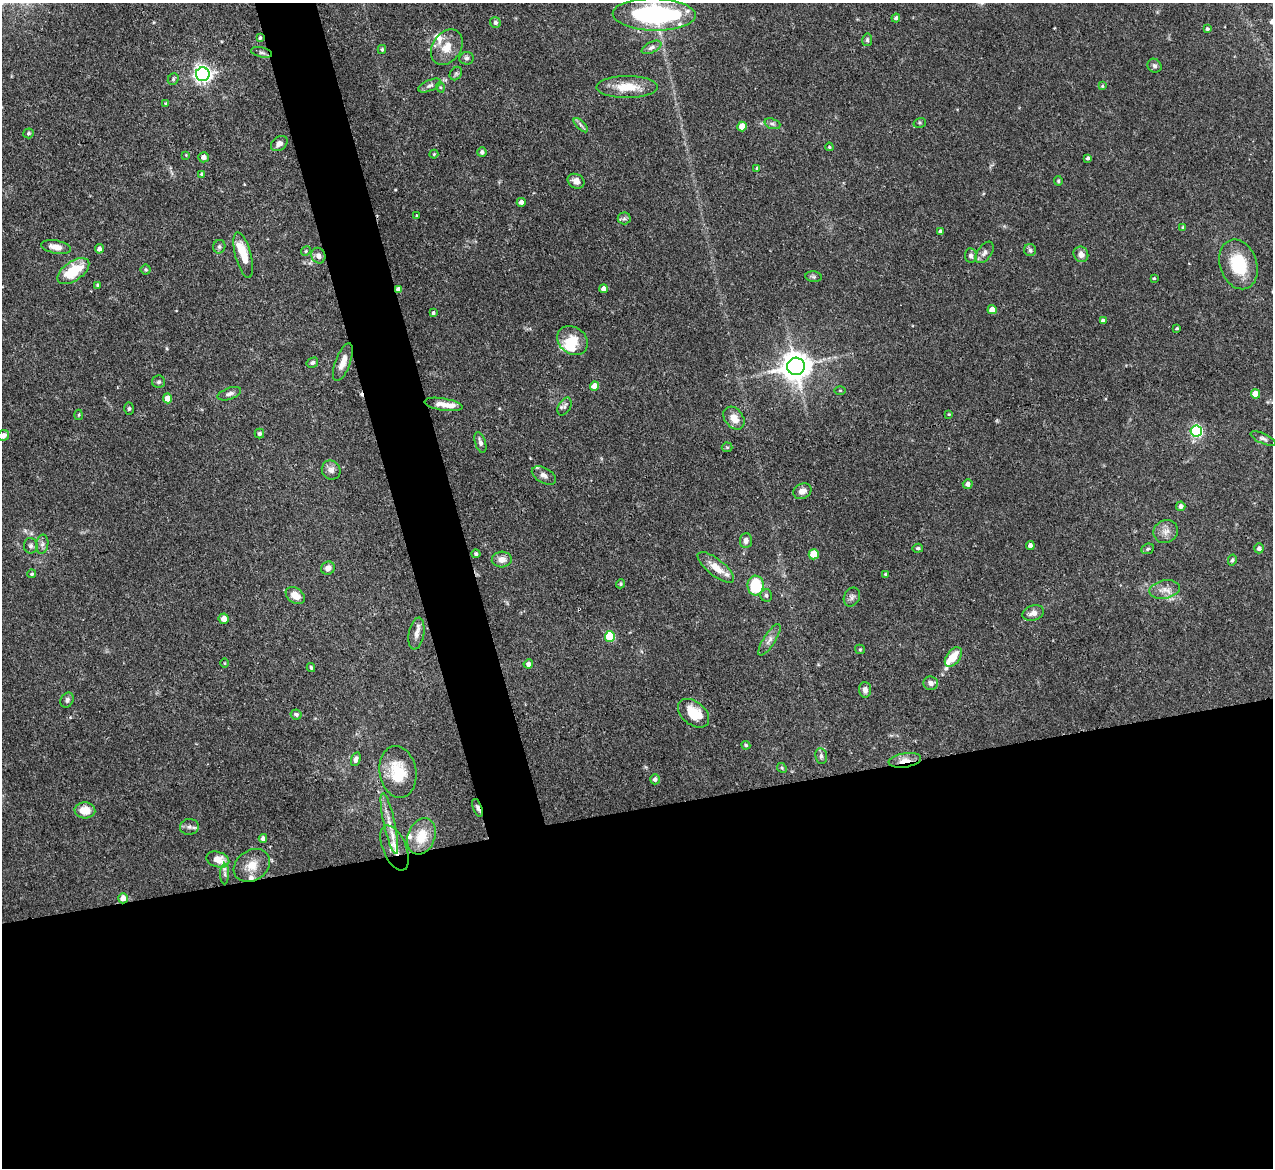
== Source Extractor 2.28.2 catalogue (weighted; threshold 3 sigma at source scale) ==
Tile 15 of 4 x 4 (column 3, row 4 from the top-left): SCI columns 2543-3813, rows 260-1425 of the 5085 x 5067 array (HDU 1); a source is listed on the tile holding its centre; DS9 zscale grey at full resolution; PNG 1275 x 1170 px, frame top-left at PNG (2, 3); each listed source drawn as its Kron ellipse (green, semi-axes under 4 px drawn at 4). Shown black and unused: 34% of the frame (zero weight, under 3 of 4 exposures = <1% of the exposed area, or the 3 px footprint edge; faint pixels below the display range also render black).
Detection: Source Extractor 2.28.2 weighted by HDU 2 'WHT'; one run over the whole footprint, this tile lists its part. Background 0.0807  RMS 0.0035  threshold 0.0159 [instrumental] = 3 sigma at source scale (4.5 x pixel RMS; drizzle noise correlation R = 1.50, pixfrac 1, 0.05/0.05 arcsec/px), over >= 5 px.
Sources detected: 155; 1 cosmic-ray / hot-pixel residue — neither listed nor drawn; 9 inside a brighter listed object's ellipse — not listed separately; the other 145 listed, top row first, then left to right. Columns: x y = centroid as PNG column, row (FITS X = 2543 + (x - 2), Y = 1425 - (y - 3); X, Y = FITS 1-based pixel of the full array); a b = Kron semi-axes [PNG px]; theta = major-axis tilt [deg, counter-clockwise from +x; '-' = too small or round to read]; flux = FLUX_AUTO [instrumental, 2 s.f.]
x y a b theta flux
654 14 41 16 -1 61
896 18 4 4 - 0.79
495 23 6 5 - 0.79
1207 29 3 3 - 0.58
260 38 4 3 - 0.59
867 40 6 5 - 0.65
447 47 19 14 55 5.5
652 47 10 5 26 1.2
382 49 4 3 - 0.53
262 52 11 5 -13 0.95
467 58 7 6 - 0.92
1154 66 7 6 - 0.91
456 73 7 5 54 0.72
203 74 7 7 - 140
173 79 6 5 - 0.62
430 85 12 5 23 1.2
1102 86 4 4 - 0.4
440 87 5 3 - 0.34
627 87 30 11 0 8
166 103 4 3 - 0.38
920 123 6 5 - 0.55
772 124 8 5 -19 0.85
581 125 9 3 -45 0.79
742 126 5 4 - 5.6
28 133 5 5 - 0.53
279 144 9 6 38 1.8
829 147 4 3 - 0.37
482 152 5 4 - 1.1
434 154 4 4 - 0.39
186 155 4 4 - 0.33
203 157 5 5 - 1.8
1088 158 3 3 - 0.74
757 168 4 4 - 0.41
201 174 4 3 - 0.43
576 181 9 7 -27 2.2
1058 181 5 4 - 0.51
521 202 4 4 - 1.6
417 215 3 2 - 0.29
624 218 6 6 - 0.86
1183 227 4 3 - 0.35
940 231 4 4 - 0.94
56 247 15 6 -11 3.3
219 247 7 6 - 0.76
99 249 5 4 - 1.3
1030 250 6 6 - 0.8
306 251 5 4 - 0.49
984 252 12 7 55 1.5
1081 254 8 7 - 1.9
243 255 24 8 -75 6.3
318 256 8 7 - 1.8
971 256 7 6 - 1.2
1238 264 25 18 -71 16
146 270 5 5 - 0.57
73 271 18 9 35 12
814 277 8 5 -7 0.72
1154 278 3 3 - 0.37
98 285 4 3 - 0.57
398 289 4 4 - 1.7
603 289 4 4 - 1.8
992 310 4 4 - 4.1
433 313 3 3 - 0.7
1103 321 4 4 - 1.7
1177 328 3 3 - 0.47
573 341 16 13 -38 6.4
343 362 20 7 70 3.4
312 363 6 4 31 0.88
796 366 9 8 - 560
159 382 6 6 - 0.8
594 386 4 4 - 4.7
840 390 5 3 - 0.34
229 394 12 5 20 1.3
1255 394 4 4 - 5.9
167 398 5 4 - 3.5
444 404 19 6 -10 3.3
564 407 10 6 61 1.1
129 409 6 5 - 0.65
949 414 3 3 - 0.33
79 415 5 3 - 0.31
734 418 12 9 -52 3.8
1196 431 6 5 - 50
259 434 5 5 - 0.85
3 436 6 5 - 2.2
1263 439 13 5 -24 1.1
480 442 11 5 -72 1.2
727 447 5 5 - 0.46
331 470 10 9 - 1.9
544 475 13 7 -30 1.6
968 484 5 4 - 1.6
802 491 9 7 24 2.2
1181 506 5 4 - 1.3
1166 531 12 11 - 2.5
746 540 7 6 - 1.7
42 544 9 6 81 1.3
1030 545 4 4 - 1.5
31 546 8 7 - 1
918 548 5 4 - 0.57
1259 548 5 5 - 1.3
1148 549 6 5 - 0.61
476 554 4 3 - 0.73
814 554 5 5 - 8.8
502 560 10 8 4 2.6
1232 560 5 4 - 0.54
716 567 22 8 -38 4.7
328 568 7 6 - 2
32 574 4 4 - 0.58
885 574 3 3 - 0.35
621 584 4 4 - 0.43
756 586 10 8 88 17
1165 589 15 9 11 3
766 595 6 6 - 0.87
295 596 10 7 -36 3.7
852 597 10 7 65 1.2
1033 613 11 7 19 2.2
224 619 5 5 - 2.7
416 634 16 7 79 2.3
610 636 5 5 - 18
769 640 18 6 57 2.1
860 649 5 4 - 0.39
953 657 11 6 53 6.1
225 663 5 3 - 0.31
528 664 5 4 - 1.5
311 668 4 3 - 0.5
931 683 7 6 - 1.6
865 690 8 6 -86 1.8
67 700 8 6 61 1.1
694 713 18 11 -39 8.6
296 714 5 5 - 0.75
746 745 4 4 - 0.58
821 756 8 6 -82 1
356 759 7 4 72 1.2
905 760 16 7 10 3.6
782 768 5 4 - 0.5
398 772 26 18 -80 11
655 779 5 5 - 1.1
477 808 9 4 -70 1
85 810 10 8 -4 5.6
389 823 31 5 -78 4
189 827 9 8 - 1.5
421 836 19 13 70 8.3
263 838 4 4 - 1.3
395 848 24 11 -67 4.5
218 859 12 7 -17 5.5
252 865 19 15 34 5.3
225 874 10 4 89 1.1
123 898 5 5 - 3.3
Overlapping masked pixels (flux is a lower limit): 6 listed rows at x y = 260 38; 398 289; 905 760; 477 808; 395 848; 123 898
Isophote crosses this tile's border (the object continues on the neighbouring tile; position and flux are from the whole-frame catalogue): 2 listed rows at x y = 654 14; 3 436